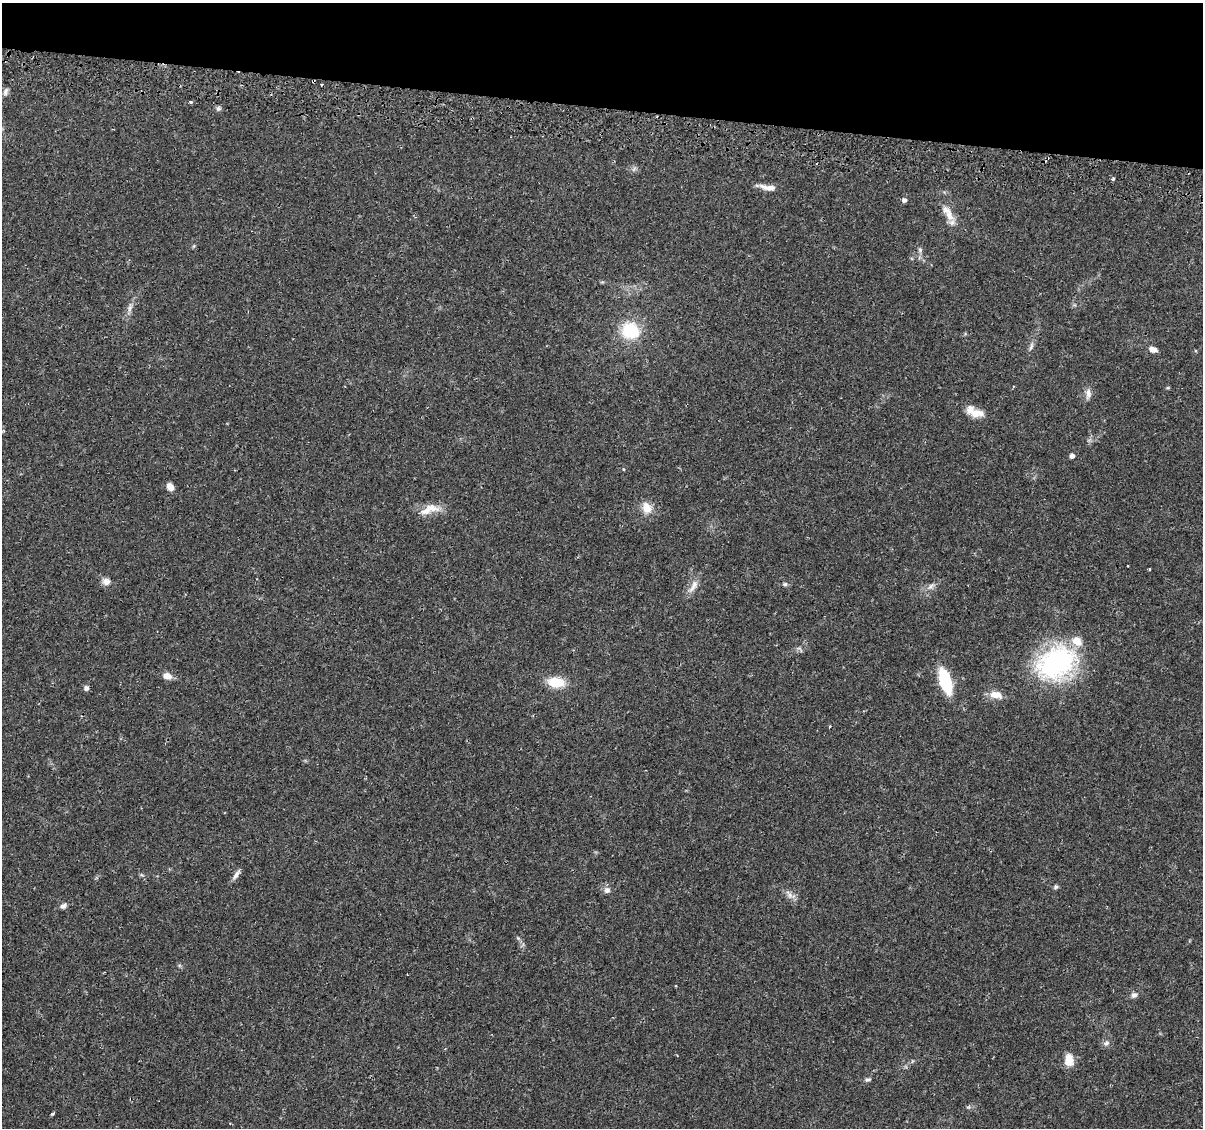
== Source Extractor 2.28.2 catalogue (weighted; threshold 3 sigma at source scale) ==
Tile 2 of 4 x 4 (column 2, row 1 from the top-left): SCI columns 1265-2465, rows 3663-4788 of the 4939 x 5131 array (HDU 1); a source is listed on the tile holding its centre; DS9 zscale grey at full resolution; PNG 1205 x 1130 px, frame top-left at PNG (2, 3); no overlay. Shown black and unused: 9% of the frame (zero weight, under 2 of 3 exposures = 5% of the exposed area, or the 3 px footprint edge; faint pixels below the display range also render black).
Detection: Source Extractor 2.28.2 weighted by HDU 2 'WHT'; one run over the whole footprint, this tile lists its part. Background 0.0483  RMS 0.0035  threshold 0.0156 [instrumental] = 3 sigma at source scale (4.5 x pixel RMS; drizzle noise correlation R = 1.50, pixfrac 1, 0.0396/0.0396 arcsec/px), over >= 5 px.
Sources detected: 51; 1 too faint to see at this stretch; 1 inside a brighter object's white glare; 3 cosmic-ray / hot-pixel residue — not listed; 3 inside a brighter listed object's ellipse — not listed separately; the other 43 listed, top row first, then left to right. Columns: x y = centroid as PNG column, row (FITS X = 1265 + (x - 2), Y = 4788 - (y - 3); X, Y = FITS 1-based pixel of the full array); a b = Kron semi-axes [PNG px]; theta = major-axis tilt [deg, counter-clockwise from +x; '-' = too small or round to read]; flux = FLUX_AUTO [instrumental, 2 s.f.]
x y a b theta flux
5 91 12 6 72 1.2
190 102 3 3 - 2.4
218 109 7 6 - 0.8
1113 179 3 3 - 1.3
764 187 24 6 -12 2.2
904 200 5 5 - 1.1
948 213 29 9 -59 4.7
920 250 8 6 -89 0.88
130 308 13 5 72 1.5
630 330 21 19 -29 14
1031 347 13 5 73 1.2
1153 349 9 6 -21 2.2
1168 388 5 3 - 0.37
1088 394 14 6 86 1.8
976 413 15 11 11 4
1072 456 5 4 - 1.5
170 487 9 6 -58 2.4
647 508 14 12 -64 4.1
426 511 21 10 20 4.7
1149 569 4 3 - 0.29
106 581 10 9 - 2.1
785 584 6 5 - 0.65
693 586 23 7 58 2.7
931 586 11 6 43 1.6
1056 663 40 30 33 57
167 676 10 7 -11 2.7
556 682 18 11 -6 8
945 682 25 12 -67 15
86 688 6 6 - 1.1
996 695 16 9 -11 3.5
142 875 6 4 -18 0.46
236 875 15 5 56 1.5
1056 887 7 5 52 0.62
607 890 8 8 - 1.4
789 894 15 7 -54 2
63 906 8 6 25 1.2
518 938 6 4 -45 0.53
676 986 3 3 - 0.31
1134 995 8 7 - 1.2
1106 1043 8 6 39 0.99
1069 1060 13 10 -88 4.6
868 1079 8 5 16 0.74
53 1114 5 3 - 0.52